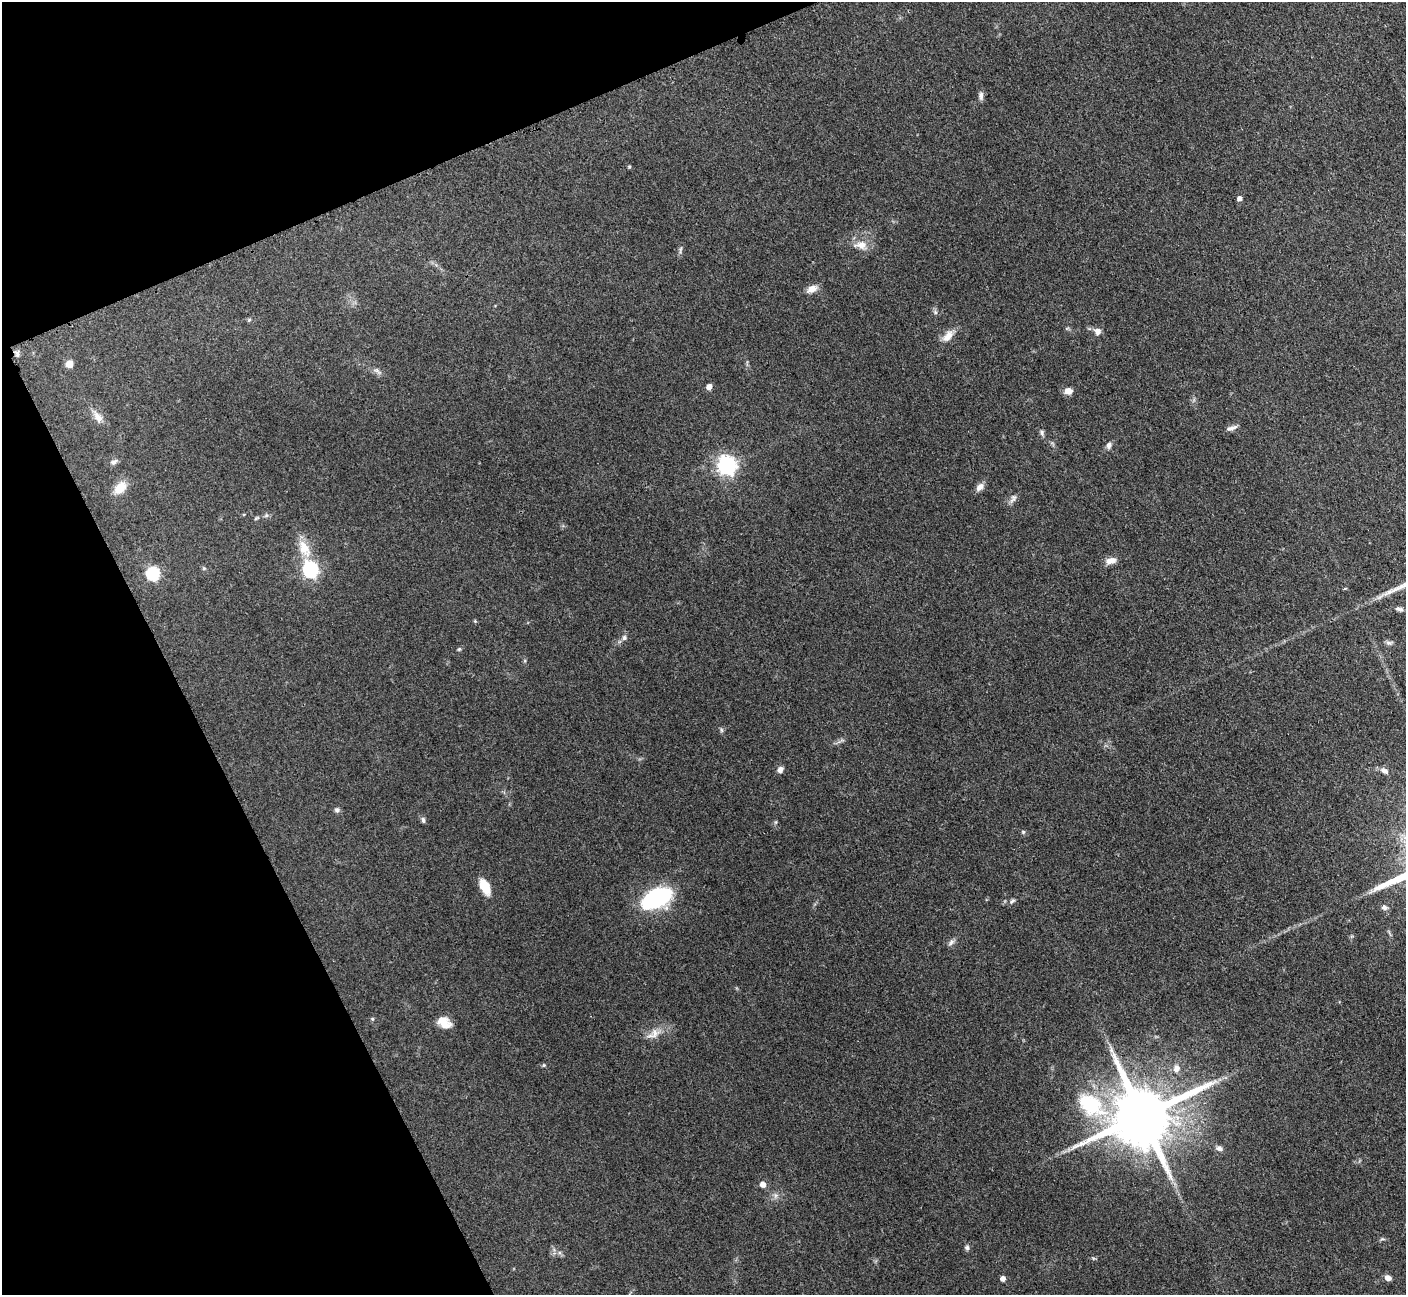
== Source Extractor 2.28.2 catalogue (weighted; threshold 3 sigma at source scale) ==
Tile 5 of 4 x 4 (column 1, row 2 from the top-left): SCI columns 17-1420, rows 2887-4179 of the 5648 x 5638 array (HDU 1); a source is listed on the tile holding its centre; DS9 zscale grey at full resolution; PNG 1408 x 1297 px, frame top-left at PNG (2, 2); no overlay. Shown black and unused: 21% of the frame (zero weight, under 3 of 4 exposures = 2% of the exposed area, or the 3 px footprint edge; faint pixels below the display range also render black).
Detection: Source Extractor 2.28.2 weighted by HDU 2 'WHT'; one run over the whole footprint, this tile lists its part. Background 0.093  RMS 0.0063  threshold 0.0282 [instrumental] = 3 sigma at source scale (4.5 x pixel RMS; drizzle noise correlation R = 1.50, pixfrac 1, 0.05/0.05 arcsec/px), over >= 5 px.
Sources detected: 60; all 60 listed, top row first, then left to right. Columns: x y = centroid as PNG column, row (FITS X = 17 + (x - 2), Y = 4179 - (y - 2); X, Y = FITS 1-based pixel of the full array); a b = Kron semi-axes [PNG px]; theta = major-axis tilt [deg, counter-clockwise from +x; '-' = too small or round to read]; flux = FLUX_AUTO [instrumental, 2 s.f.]
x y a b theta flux
981 96 11 6 -89 2.2
629 167 4 4 - 0.82
1239 198 5 4 - 2.5
861 245 18 11 1 7.2
680 250 12 3 80 1.3
812 289 11 7 26 5.5
935 312 6 5 - 1.3
249 320 6 3 19 0.78
1097 331 9 8 - 3.1
948 336 19 10 47 6.2
17 354 10 6 89 1.9
69 364 5 5 - 12
376 370 7 4 -18 1.5
709 387 5 4 - 4.4
1068 391 7 6 - 5.7
98 417 17 9 -58 5.3
1231 428 16 5 18 2.6
1042 432 8 6 78 1.5
1109 445 8 7 - 2.3
114 462 11 6 27 2.1
727 465 7 7 - 270
980 487 11 7 44 3.8
120 488 16 11 47 10
1013 499 14 6 58 2.6
256 518 6 4 44 0.85
304 548 25 13 -63 12
1110 561 13 7 11 5
204 568 6 3 18 0.69
310 570 7 6 - 150
153 574 6 6 - 83
1345 588 4 3 - 0.87
1399 609 11 6 -14 2.1
475 621 4 4 - 0.68
624 638 8 7 - 1.9
459 649 5 5 - 0.94
721 730 6 4 -89 1.1
780 770 8 6 44 2.9
1385 771 12 7 -30 3.1
337 810 7 6 - 1.6
423 820 7 5 -82 1.5
776 822 6 4 71 0.79
1023 832 5 5 - 0.85
485 886 17 9 -63 12
656 898 26 15 27 77
1012 901 9 5 32 1.4
1384 907 8 6 -7 2.3
951 942 10 6 46 2
372 1019 5 4 - 0.74
444 1022 15 10 -31 9.2
654 1034 22 11 31 7.4
544 1065 5 5 - 0.81
1176 1068 11 8 78 3.9
1091 1105 43 25 -35 44
1142 1116 18 17 - 5400
1219 1148 8 6 -10 2.3
763 1184 5 5 - 4.1
1382 1239 8 3 -5 0.94
967 1248 6 6 - 1.6
1388 1278 8 6 -19 2.9
1003 1279 5 4 - 3.2